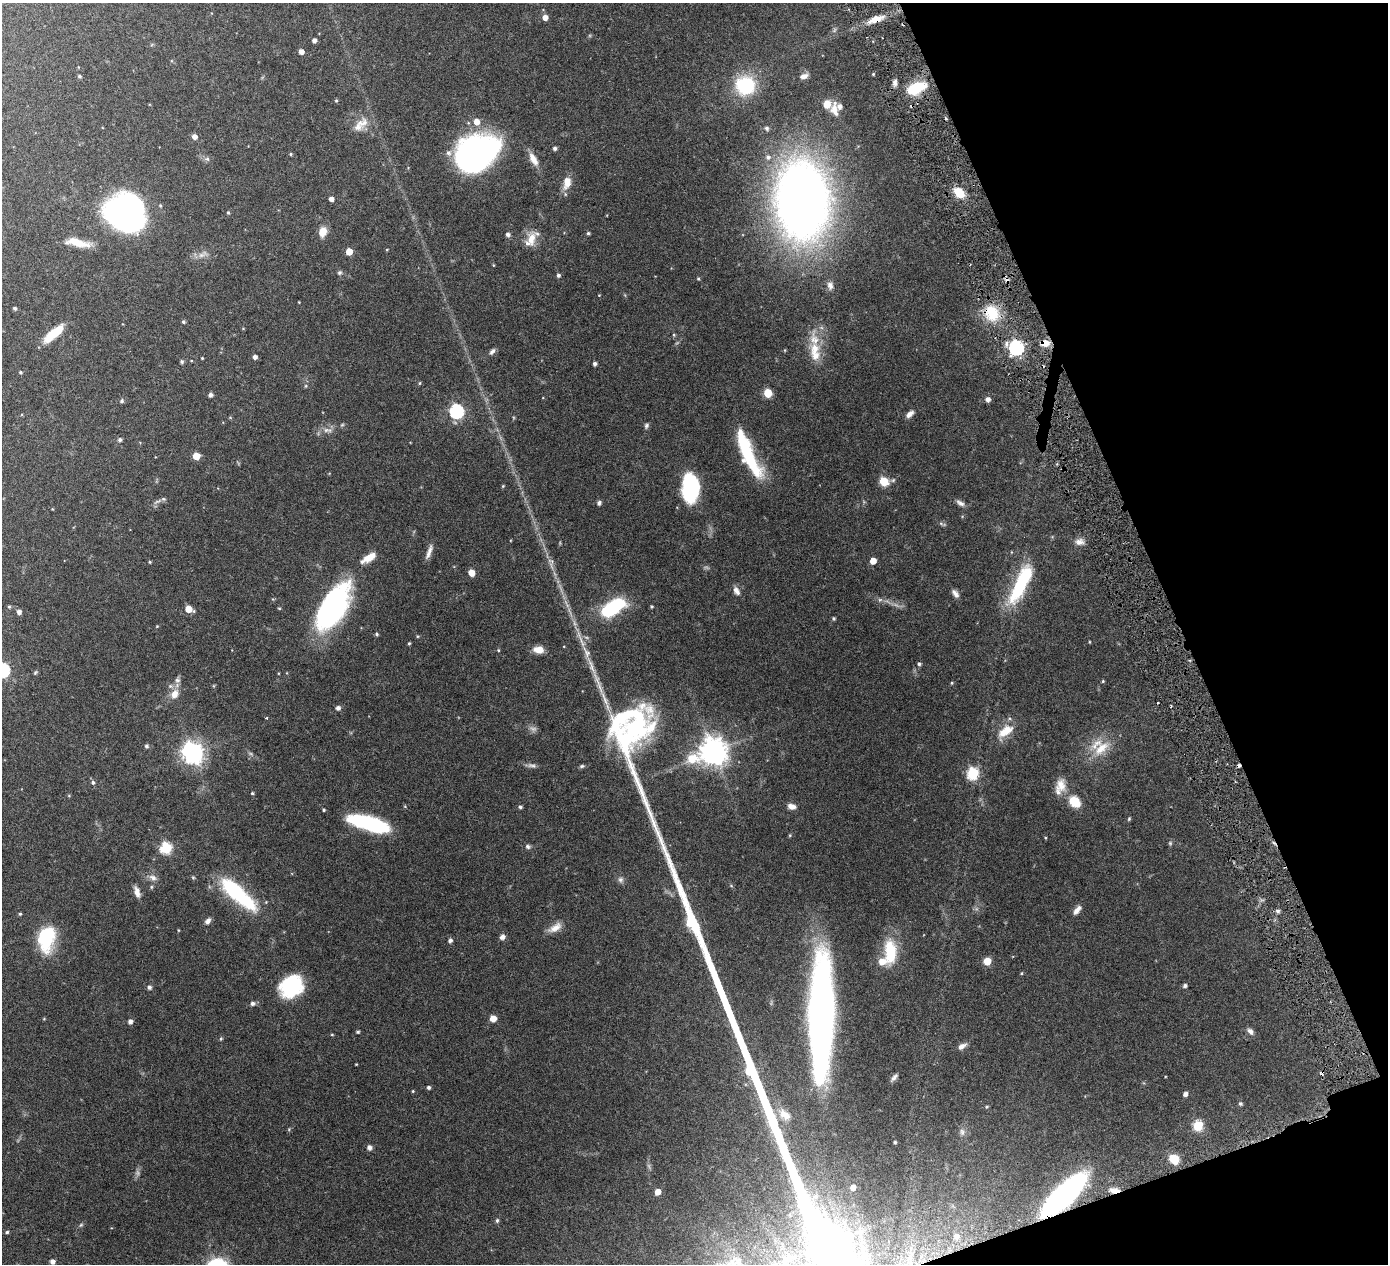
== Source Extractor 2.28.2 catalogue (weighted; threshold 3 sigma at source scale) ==
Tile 12 of 4 x 4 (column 4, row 3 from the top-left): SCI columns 4174-5559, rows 1451-2712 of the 5576 x 5554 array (HDU 1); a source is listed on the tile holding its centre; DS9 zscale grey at full resolution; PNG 1390 x 1266 px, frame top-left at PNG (2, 3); no overlay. Shown black and unused: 18% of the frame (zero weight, under 3 of 6 exposures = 1% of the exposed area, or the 3 px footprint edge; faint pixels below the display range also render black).
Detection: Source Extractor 2.28.2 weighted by HDU 2 'WHT'; one run over the whole footprint, this tile lists its part. Background 0.0801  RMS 0.0034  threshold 0.0139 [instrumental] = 3 sigma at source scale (4.09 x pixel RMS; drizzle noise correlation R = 1.36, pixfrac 0.8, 0.05/0.05 arcsec/px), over >= 5 px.
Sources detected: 217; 8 too faint to see at this stretch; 1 inside a brighter object's white glare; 5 cosmic-ray / hot-pixel residue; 1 long thin detection or spike segment (spike, bleed or trail) — not listed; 16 inside a brighter listed object's ellipse — not listed separately; the other 186 listed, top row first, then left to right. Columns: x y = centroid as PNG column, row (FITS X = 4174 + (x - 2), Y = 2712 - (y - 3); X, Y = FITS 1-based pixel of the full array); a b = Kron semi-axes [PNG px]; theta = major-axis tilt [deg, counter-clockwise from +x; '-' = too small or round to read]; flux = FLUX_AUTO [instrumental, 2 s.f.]
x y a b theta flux
545 17 5 5 - 2.2
876 19 24 8 20 4.2
314 40 4 4 - 1.2
301 52 4 4 - 1.7
873 74 4 3 - 0.34
79 76 4 4 - 0.56
804 76 11 6 16 1.6
895 83 8 6 79 1.1
745 85 16 16 - 21
916 88 19 10 21 12
336 101 4 4 - 0.33
834 109 20 10 -84 3.4
477 122 6 6 - 2.9
362 123 20 13 22 3.8
767 128 6 5 - 0.73
194 137 5 5 - 1.6
555 148 4 4 - 0.77
477 153 38 28 30 94
291 154 4 4 - 0.32
207 159 6 5 - 0.68
533 159 19 8 -61 2.9
567 182 15 9 77 3.7
959 193 11 7 -46 6.6
331 199 4 4 - 1.4
802 200 74 50 -87 250
228 212 4 3 - 0.41
124 213 34 29 -24 94
323 232 11 8 74 3.6
588 233 4 4 - 0.43
508 234 5 5 - 0.94
531 240 23 12 69 4.4
78 243 27 8 -11 5.6
387 249 4 3 - 0.21
349 252 5 5 - 4.6
203 254 16 7 26 1.9
493 265 5 3 - 0.21
340 273 7 6 - 0.58
558 275 5 5 - 0.62
698 279 5 4 - 0.31
830 285 12 8 -84 1.5
299 302 3 2 - 0.19
15 308 4 4 - 0.63
992 313 22 18 -67 9.3
183 322 4 4 - 0.55
243 329 5 3 - 0.21
54 333 22 7 39 10
674 335 5 4 - 0.33
814 340 35 17 -81 6.9
1045 343 10 7 0 2.8
1016 348 6 6 - 64
492 351 10 6 52 0.87
255 357 4 4 - 1.1
202 358 3 3 - 0.25
182 362 5 5 - 0.46
595 364 4 4 - 0.73
21 372 4 4 - 0.39
419 383 5 3 - 0.3
306 386 5 3 - 0.33
768 393 5 5 - 10
210 395 4 4 - 0.96
988 399 5 5 - 1.4
122 401 6 5 - 0.54
456 411 6 6 - 51
909 414 10 5 42 1.4
646 426 7 5 66 0.65
327 430 15 7 -1 1.8
120 440 5 5 - 0.72
748 453 53 12 -65 23
196 456 5 5 - 5.6
884 481 6 5 - 12
503 486 5 3 - 0.29
690 488 26 15 88 23
157 501 14 4 25 0.97
599 503 5 4 - 0.82
960 503 13 6 -31 1.2
52 509 4 3 - 0.21
942 524 12 4 -15 0.61
1079 542 13 9 -2 1.8
429 552 19 5 70 1.8
370 557 15 7 32 3.9
873 561 5 5 - 3.7
150 562 4 3 - 0.33
471 573 5 5 - 3.3
1019 587 40 15 66 19
736 591 11 6 -60 1.7
955 593 11 6 -54 1.3
9 607 5 4 - 0.38
333 607 48 21 59 62
652 607 3 3 - 0.38
189 609 6 5 - 4.3
19 612 5 5 - 1.1
834 618 5 4 - 0.35
157 626 4 3 - 0.24
377 634 5 4 - 0.47
1089 642 4 3 - 0.21
409 643 4 3 - 0.38
498 650 4 4 - 0.29
538 650 12 8 -6 3.1
919 664 5 4 - 0.53
2 670 7 6 - 55
35 672 6 4 68 0.38
177 680 8 7 - 0.98
1103 681 4 3 - 0.3
952 683 4 4 - 0.34
175 694 12 9 60 3.2
338 708 5 5 - 1.1
267 718 4 3 - 0.33
629 728 149 55 -79 78
1005 731 24 12 39 5.5
146 746 5 5 - 0.64
1101 748 28 13 44 6.7
713 751 11 9 19 340
193 753 9 7 -52 190
532 765 13 6 -10 1.1
973 774 6 6 - 28
93 782 6 6 - 0.64
1061 785 18 13 -82 3.8
252 793 4 4 - 0.35
69 796 5 3 - 0.29
1075 802 13 10 -48 5.9
792 806 10 6 -11 1.8
520 807 5 4 - 0.56
324 810 3 3 - 0.4
1129 819 5 4 - 0.34
369 824 39 12 -17 28
790 835 5 4 - 0.3
1170 843 5 5 - 0.45
528 846 7 6 - 0.74
166 848 6 6 - 24
153 878 11 7 -26 1.5
193 878 5 4 - 0.36
621 880 9 8 - 0.98
731 886 5 3 - 0.29
151 887 5 4 - 0.37
137 892 13 6 -74 1.9
238 894 48 14 -42 28
1077 910 13 6 50 1.7
1278 911 6 5 - 0.62
20 914 4 3 - 0.38
208 921 8 6 57 1.3
692 924 38 8 -67 34
555 928 20 9 31 2.8
178 930 5 3 - 0.25
502 937 6 5 - 1.4
46 938 27 16 80 17
450 940 6 5 - 0.72
890 952 29 13 -88 12
987 961 5 5 - 7
1021 973 5 3 - 0.29
291 986 23 19 41 22
1185 986 5 4 - 0.74
149 987 5 5 - 0.9
253 1003 6 5 - 0.92
821 1014 100 19 89 200
493 1018 5 5 - 3.1
130 1021 5 5 - 1.2
1250 1031 10 7 -47 1.2
358 1032 4 4 - 0.47
332 1035 5 3 - 0.25
221 1039 5 4 - 0.39
962 1046 11 6 29 1.4
356 1064 3 2 - 0.21
894 1078 11 4 49 0.97
429 1087 4 4 - 0.63
413 1091 4 3 - 0.26
1185 1094 4 4 - 1.3
1240 1104 5 5 - 0.49
987 1107 4 4 - 0.37
785 1115 20 12 -39 4.6
1198 1126 6 5 - 18
289 1129 5 3 - 0.3
962 1132 11 6 -82 1.1
895 1142 3 3 - 0.44
369 1147 5 5 - 1.2
1174 1159 8 6 -51 9
853 1187 6 5 - 2.1
1114 1190 14 6 -8 2.8
658 1192 5 5 - 2.9
1064 1195 53 17 44 74
497 1220 6 5 - 0.51
81 1225 6 5 - 0.46
7 1232 4 4 - 0.49
957 1236 9 9 - 2.6
824 1240 68 24 -69 570
789 1257 18 14 9 6.8
52 1262 4 4 - 1.3
Overlapping masked pixels (flux is a lower limit): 7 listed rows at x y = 876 19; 916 88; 992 313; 1045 343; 1114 1190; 1064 1195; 824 1240
Isophote crosses this tile's border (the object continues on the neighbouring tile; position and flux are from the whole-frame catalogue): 2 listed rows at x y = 2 670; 824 1240